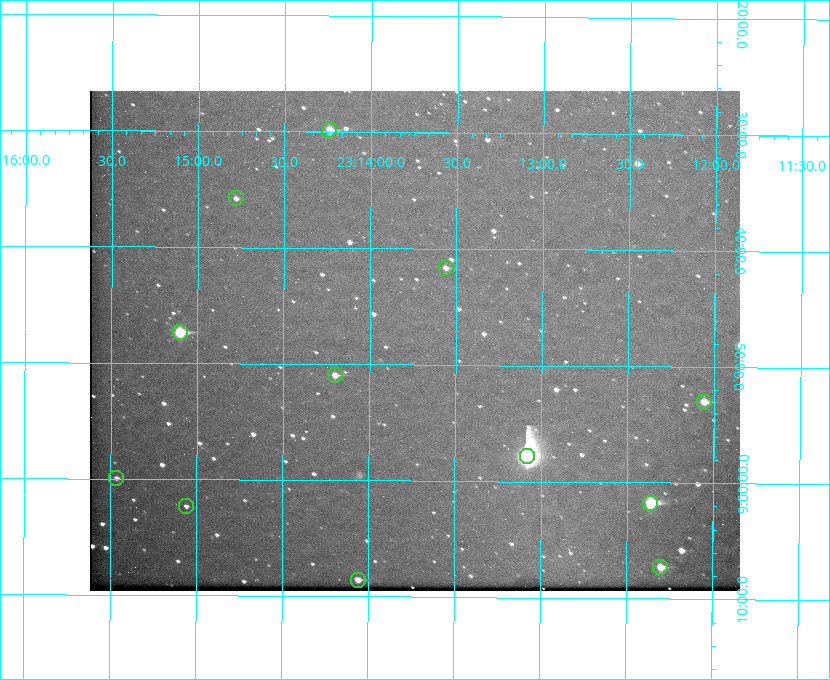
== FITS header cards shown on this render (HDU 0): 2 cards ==
NAXIS1  =                  650 / Width of table row in bytes
NAXIS2  =                  500 / Number of rows in table

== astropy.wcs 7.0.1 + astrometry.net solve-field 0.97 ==
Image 650 x 500 px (HDU 0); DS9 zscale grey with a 90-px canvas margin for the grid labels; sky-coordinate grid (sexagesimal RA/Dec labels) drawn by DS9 from the SOLVED WCS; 12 Tycho-2 reference stars matched to detected sources circled (green)
Header WCS: none
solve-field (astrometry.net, Tycho-2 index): SOLVED blind (the file carries no WCS)
Solved WCS: RA---TAN-SIP/DEC--TAN-SIP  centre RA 23:13:44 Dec +08:48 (348.43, +8.80 deg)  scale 5.16 arcsec/px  FOV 55.9' x 43.1'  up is +180 deg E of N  parity flipped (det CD > 0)
(file carries no celestial WCS; the grid is the blind solution)
Tycho-2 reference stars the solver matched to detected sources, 12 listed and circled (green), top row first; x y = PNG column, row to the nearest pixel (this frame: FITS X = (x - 90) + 1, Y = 500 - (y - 91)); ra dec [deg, ICRS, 3 dp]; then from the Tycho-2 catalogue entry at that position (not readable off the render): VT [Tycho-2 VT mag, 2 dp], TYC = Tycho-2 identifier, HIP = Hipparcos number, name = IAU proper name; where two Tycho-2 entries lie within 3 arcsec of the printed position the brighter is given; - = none
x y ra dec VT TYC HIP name
329 130 348.560 +8.498 9.78 1161-1619-1 - -
236 198 348.695 +8.597 11.30 1161-1571-1 - -
446 268 348.391 +8.694 11.47 1161-728-1 - -
180 332 348.775 +8.789 8.97 1161-884-1 114784 -
335 375 348.550 +8.849 10.80 1161-574-1 - -
704 402 348.014 +8.883 10.51 1161-1048-1 - -
527 456 348.271 +8.963 6.92 1161-1161-1 114608 -
116 478 348.866 +8.999 11.82 1161-694-1 - -
650 503 348.091 +9.029 8.14 1161-448-1 114562 -
186 506 348.765 +9.039 11.87 1161-1547-1 - -
660 567 348.075 +9.120 9.77 1161-768-1 - -
358 580 348.514 +9.143 10.38 1161-1071-1 - -